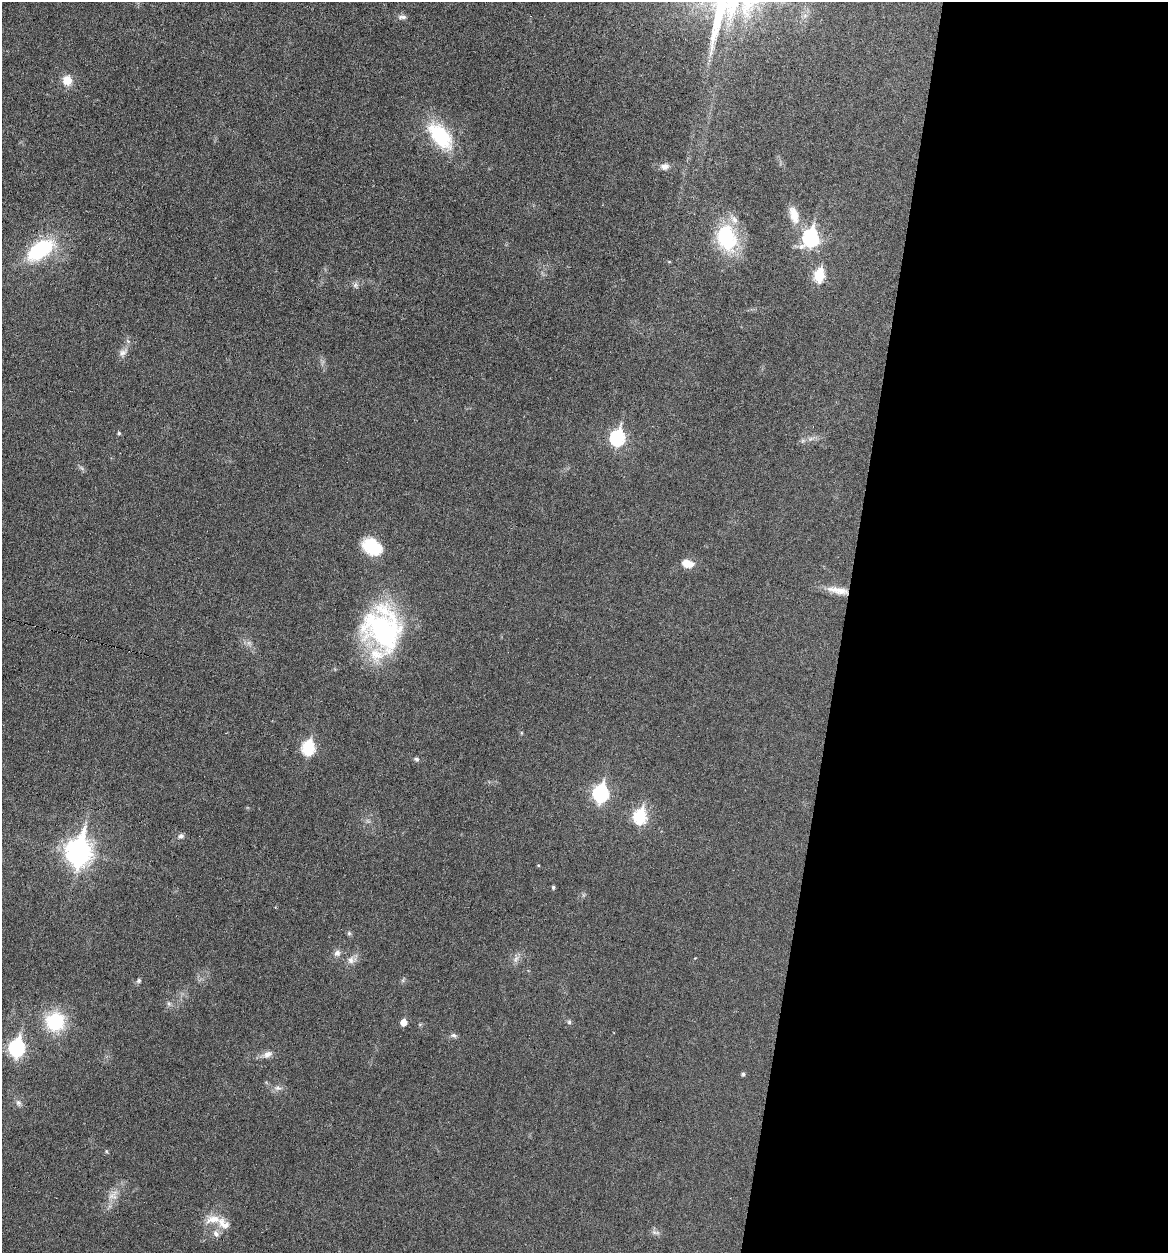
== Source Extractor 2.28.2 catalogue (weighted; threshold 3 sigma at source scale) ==
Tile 12 of 4 x 4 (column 4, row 3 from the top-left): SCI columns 3618-4783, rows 1254-2504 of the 5027 x 5007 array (HDU 1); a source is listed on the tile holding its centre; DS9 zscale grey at full resolution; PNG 1170 x 1255 px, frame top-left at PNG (2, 2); no overlay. Shown black and unused: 28% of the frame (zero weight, under 3 of 6 exposures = <1% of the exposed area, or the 3 px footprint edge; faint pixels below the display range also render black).
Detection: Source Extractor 2.28.2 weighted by HDU 2 'WHT'; one run over the whole footprint, this tile lists its part. Background 0.0454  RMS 0.0044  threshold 0.0179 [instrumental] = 3 sigma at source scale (4.09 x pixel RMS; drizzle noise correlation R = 1.36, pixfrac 0.8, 0.05/0.05 arcsec/px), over >= 5 px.
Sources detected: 46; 2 inside a brighter listed object's ellipse — not listed separately; the other 44 listed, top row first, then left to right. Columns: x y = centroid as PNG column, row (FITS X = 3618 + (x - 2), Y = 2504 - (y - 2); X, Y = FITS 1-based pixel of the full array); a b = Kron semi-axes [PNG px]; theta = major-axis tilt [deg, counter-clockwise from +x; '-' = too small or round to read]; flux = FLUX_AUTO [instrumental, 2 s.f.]
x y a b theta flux
402 17 12 5 -2 1.4
67 80 11 10 - 5.7
440 136 38 20 -49 25
665 166 11 8 9 2.1
794 215 25 11 -72 6.3
810 237 9 7 75 72
727 238 34 24 -76 27
40 250 25 13 35 37
819 275 7 6 - 27
123 352 15 8 38 2.3
119 433 4 4 - 0.6
617 437 8 7 - 63
372 547 23 16 -30 14
687 563 12 8 -15 5.4
838 590 32 8 -11 6
382 630 47 36 -83 81
308 747 7 6 - 43
416 759 7 5 -6 0.85
601 793 9 7 81 81
640 816 8 6 77 44
181 836 8 6 30 1.2
78 851 12 9 81 350
538 865 4 3 - 0.33
553 887 4 4 - 0.7
349 933 6 5 - 0.71
337 953 9 8 - 1.8
695 958 3 3 - 0.25
516 959 11 6 65 1.6
351 960 10 9 - 2.4
139 981 6 6 - 0.73
169 1004 6 5 - 0.9
55 1022 17 17 - 25
403 1022 5 5 - 4.5
569 1022 6 5 - 0.81
454 1036 8 6 -26 1.1
17 1048 9 7 78 86
267 1054 14 8 23 2.6
743 1074 5 4 - 0.85
278 1088 10 7 3 1.8
18 1103 8 6 -45 1.1
112 1196 14 5 -12 1.9
213 1219 21 10 14 5.4
654 1232 9 5 -28 1.2
216 1234 11 7 -60 2
Overlapping masked pixels (flux is a lower limit): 1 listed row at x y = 838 590